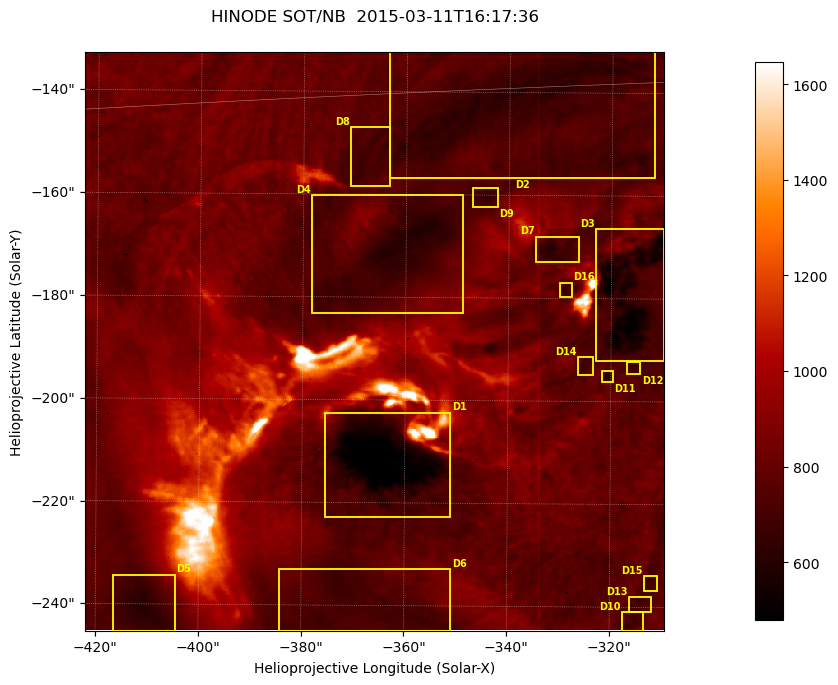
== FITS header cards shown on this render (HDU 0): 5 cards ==
TELESCOP= 'HINODE'
INSTRUME= 'SOT/NB'
DATE_OBS= '2015-03-11T16:17:36.229'
CTYPE1  = 'Solar-X'
CTYPE2  = 'Solar-Y'

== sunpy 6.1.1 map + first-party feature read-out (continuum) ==
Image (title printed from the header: HINODE SOT/NB  2015-03-11T16:17:36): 704 x 704 px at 0.16 arcsec/px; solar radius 966 arcsec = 6035 px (partial field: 0.4% of the solar disc is inside the frame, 100% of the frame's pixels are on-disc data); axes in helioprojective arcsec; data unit not stated in the header (colour bar unlabelled)
Orientation: roll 0.412 deg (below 1 deg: not rotated)
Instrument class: CONTINUUM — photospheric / low-chromospheric filtergram (TF H I 6563 base): granulation and sunspots, dark-feature search
Dark features (sunspots / pores): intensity divided by the frame's on-disc median (partial field: no limb-darkening profile); reference = the frame's on-disc median (the 8%-of-disc-diameter window exceeds this field); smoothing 3 px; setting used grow <= 0.88, no closing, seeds <= 0.88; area >= 123 px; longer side >= 8 px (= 1.3 arcsec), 4 px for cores <= 0.7; partial field; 16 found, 16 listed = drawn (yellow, D1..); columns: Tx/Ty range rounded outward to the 1 arcsec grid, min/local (2 s.f., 1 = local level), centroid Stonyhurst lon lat
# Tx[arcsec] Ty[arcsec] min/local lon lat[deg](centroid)
D1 -376..-351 -223..-202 0.53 -23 -19
D2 -364..-311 -157..-131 0.75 -21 -15
D3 -324..-309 -192..-166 0.57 -20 -18
D4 -379..-348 -184..-160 0.73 -23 -17
D5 -417..-404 -246..-234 0.75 -27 -21
D6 -385..-350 -245..-232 0.83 -24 -21
D7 -335..-326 -173..-168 0.75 -21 -17
D8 -371..-363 -159..-147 0.83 -23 -16
D9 -348..-342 -163..-158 0.81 -22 -16
D10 -318..-313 -245..-241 0.84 -20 -21
D11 -322..-319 -197..-194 0.76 -20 -18
D12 -317..-314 -195..-192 0.82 -20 -18
D13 -317..-311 -241..-238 0.85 -20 -21
D14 -327..-323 -195..-191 0.84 -21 -18
D15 -314..-310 -237..-233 0.85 -20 -21
D16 -330..-327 -180..-176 0.82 -21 -17